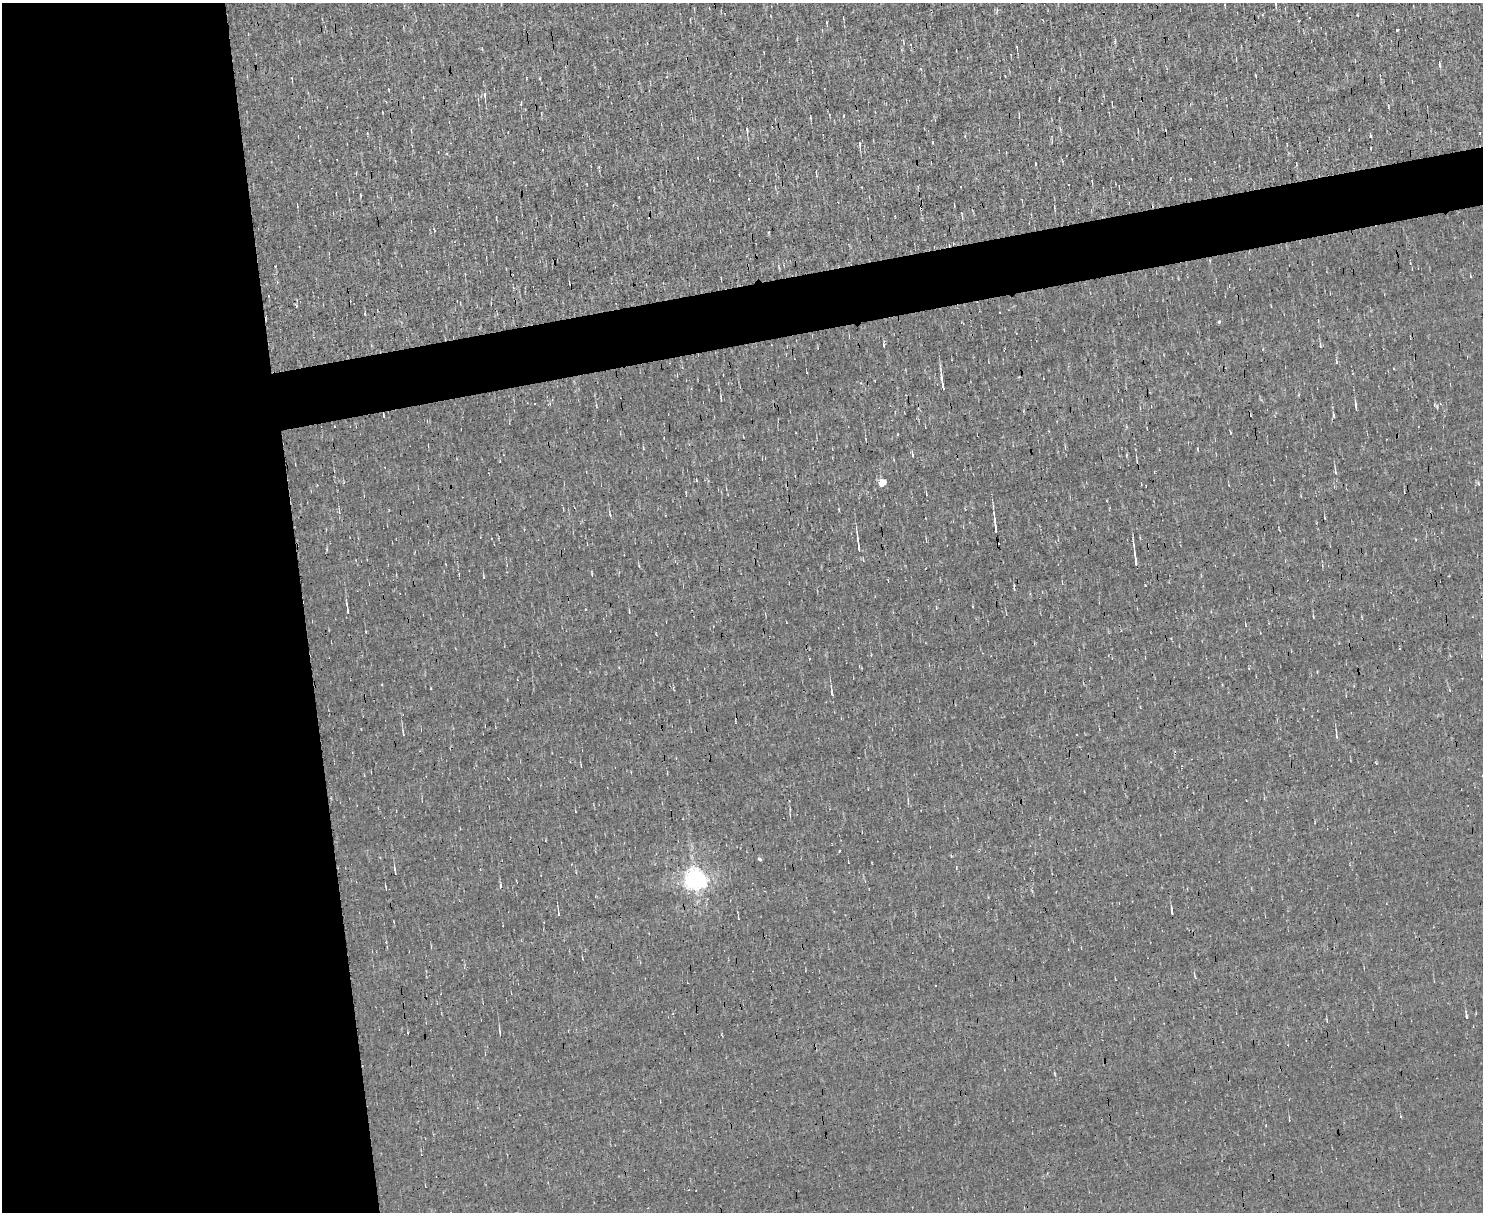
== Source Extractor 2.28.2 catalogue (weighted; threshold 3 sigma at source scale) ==
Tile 7 of 3 x 4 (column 1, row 3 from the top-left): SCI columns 132-1612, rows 1211-2420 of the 4820 x 4839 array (HDU 1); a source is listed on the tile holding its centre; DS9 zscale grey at full resolution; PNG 1485 x 1214 px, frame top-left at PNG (2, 3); no overlay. Shown black and unused: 24% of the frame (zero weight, under 3 of 4 exposures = <1% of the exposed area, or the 3 px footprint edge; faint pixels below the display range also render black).
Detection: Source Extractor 2.28.2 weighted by HDU 2 'WHT'; one run over the whole footprint, this tile lists its part. Background 0.00107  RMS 0.037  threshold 0.167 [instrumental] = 3 sigma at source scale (4.5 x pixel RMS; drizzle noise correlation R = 1.50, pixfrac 1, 0.05/0.05 arcsec/px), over >= 5 px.
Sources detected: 52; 6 cosmic-ray / hot-pixel residue — not listed; the other 46 listed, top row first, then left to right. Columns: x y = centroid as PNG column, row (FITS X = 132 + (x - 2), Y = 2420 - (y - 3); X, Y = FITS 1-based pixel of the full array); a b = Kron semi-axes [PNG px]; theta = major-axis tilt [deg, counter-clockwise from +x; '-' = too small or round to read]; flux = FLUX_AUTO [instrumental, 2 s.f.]
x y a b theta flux
1396 30 3 3 - 18
1017 47 3 2 - 3.8
1439 64 8 3 -78 5.1
484 95 9 4 -83 7.7
810 117 4 2 - 3.1
747 130 7 3 -84 6.5
1370 136 3 3 - 5.9
860 144 10 3 -87 7.2
949 245 3 2 - 2.7
275 266 3 3 - 3.9
1219 322 4 3 - 17
884 345 4 3 - 3.1
1320 346 6 3 -90 4.6
1336 362 6 2 -85 3.6
942 382 17 3 -81 23
721 399 5 3 - 4.4
1356 407 11 3 -83 9.1
383 415 4 2 - 3
1333 415 6 3 -82 4.7
1230 432 3 3 - 7.7
912 455 6 3 -88 4.1
1335 472 7 4 -86 7.1
882 483 5 5 - 91
610 515 5 4 - 4.6
995 525 22 2 -83 22
858 544 23 3 -82 24
1136 561 23 3 -83 24
592 575 5 3 - 3.7
484 577 5 3 - 3.3
1014 588 7 3 -88 5.1
348 611 8 3 -80 7.8
629 612 4 3 - 3.2
832 692 15 3 -83 12
403 733 8 3 -81 6.7
1336 736 7 3 -81 5.6
581 766 5 2 - 2.9
1182 767 4 2 - 3.3
908 801 8 2 90 4.4
760 859 5 3 - 5.6
395 871 9 2 -80 7.1
695 879 7 7 - 2700
500 886 6 3 -84 5
1172 912 6 2 -79 6.4
558 913 8 2 -84 6
1466 1016 7 3 -77 9.4
500 1032 9 2 -79 5.3
Overlapping masked pixels (flux is a lower limit): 2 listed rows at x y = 949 245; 383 415
Unlisted compact peaks at least as high as the median listed source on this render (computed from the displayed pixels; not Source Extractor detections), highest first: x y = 1145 585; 1437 406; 839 851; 1376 763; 431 688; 827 22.